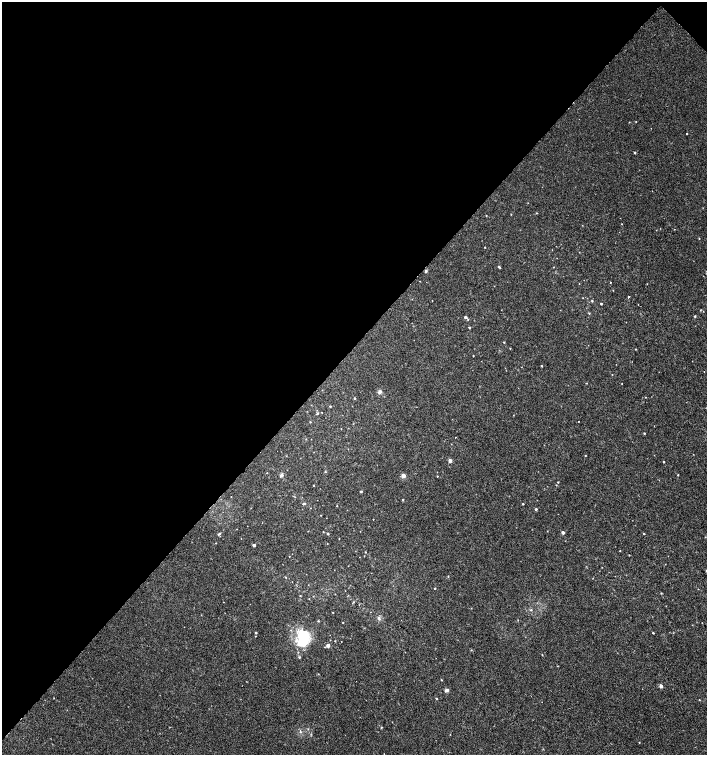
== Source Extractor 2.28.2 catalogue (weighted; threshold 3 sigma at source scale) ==
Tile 2 of 4 x 4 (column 2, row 1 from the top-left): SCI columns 1637-3046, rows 4520-6025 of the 6026 x 6031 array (HDU 1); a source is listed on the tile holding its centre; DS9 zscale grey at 2 x 2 block average (1 PNG px = mean of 2 x 2 image px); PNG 709 x 757 px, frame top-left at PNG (2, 2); no overlay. Shown black and unused: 46% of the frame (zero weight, under 2 of 3 exposures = <1% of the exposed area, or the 3 px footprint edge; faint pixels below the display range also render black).
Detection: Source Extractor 2.28.2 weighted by HDU 2 'WHT'; one run over the whole footprint, this tile lists its part. Background 4.92e-04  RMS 0.0029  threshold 0.0131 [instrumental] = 3 sigma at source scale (4.5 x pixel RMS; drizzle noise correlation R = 1.50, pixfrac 1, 0.0396/0.0396 arcsec/px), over >= 5 px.
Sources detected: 88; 1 inside a brighter object's white glare — not listed; the other 87 listed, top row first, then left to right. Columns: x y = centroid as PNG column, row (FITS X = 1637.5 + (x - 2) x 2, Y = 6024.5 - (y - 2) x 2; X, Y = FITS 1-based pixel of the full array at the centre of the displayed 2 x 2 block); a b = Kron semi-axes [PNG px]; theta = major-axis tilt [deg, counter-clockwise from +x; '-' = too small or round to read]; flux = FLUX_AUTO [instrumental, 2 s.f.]
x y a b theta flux
687 133 2 2 - 0.4
634 152 2 2 - 0.78
486 216 2 2 - 0.31
622 224 2 2 - 0.25
699 238 2 2 - 0.29
485 247 2 2 - 0.27
499 267 4 2 - 0.69
426 271 4 3 - 0.95
420 281 2 2 - 0.22
610 282 2 2 - 0.31
613 290 2 2 - 0.23
629 296 2 2 - 0.71
592 301 3 2 - 0.5
601 304 2 2 - 0.62
589 313 3 2 - 0.42
695 316 2 2 - 0.79
465 317 4 3 - 0.97
469 327 2 2 - 1
504 342 2 2 - 0.39
510 348 3 2 - 0.31
636 349 2 2 - 0.43
541 365 2 2 - 0.44
612 374 2 2 - 0.25
586 383 2 2 - 0.29
379 392 5 4 - 1.5
645 397 2 2 - 0.21
355 398 3 2 - 0.57
330 406 2 2 - 0.6
317 414 4 2 - 0.61
578 421 2 2 - 0.22
310 422 3 2 - 0.33
644 433 2 2 - 0.54
455 437 2 2 - 0.22
585 455 2 2 - 0.35
450 460 3 3 - 2.5
664 462 2 2 - 0.5
325 472 3 2 - 0.46
267 473 2 2 - 0.26
281 475 6 3 36 1.3
678 475 2 2 - 0.4
403 476 5 4 - 2.3
437 476 2 2 - 0.36
558 482 2 2 - 0.44
313 485 2 2 - 0.4
556 485 2 2 - 0.31
361 491 2 2 - 0.95
231 497 2 2 - 0.21
403 499 2 2 - 0.45
303 504 4 3 - 0.78
523 504 2 2 - 0.45
337 506 2 2 - 0.33
536 509 2 2 - 1.1
373 519 2 2 - 0.36
563 532 2 2 - 2.6
219 534 4 2 - 0.95
328 534 2 2 - 0.77
644 534 2 2 - 1.7
339 539 2 2 - 0.24
254 545 2 2 - 2.4
629 555 2 2 - 0.25
289 556 2 2 - 0.24
706 571 3 2 - 0.62
448 576 3 2 - 0.37
285 577 3 2 - 0.32
435 588 2 2 - 0.57
353 602 3 2 - 0.47
531 610 3 3 - 0.66
333 613 2 2 - 0.27
379 618 6 4 -64 1.5
518 620 2 2 - 0.26
318 621 3 2 - 0.53
343 622 2 2 - 0.33
256 633 2 2 - 0.67
653 633 2 2 - 0.45
303 641 16 14 75 24
328 646 2 2 - 4
471 650 2 2 - 0.3
542 655 3 2 - 0.29
299 657 3 3 - 0.73
441 680 2 2 - 0.74
661 686 4 4 - 1.4
446 690 4 4 - 1.7
436 698 2 2 - 0.58
381 727 3 2 - 0.53
308 729 3 2 - 0.38
300 732 3 3 - 0.85
639 742 2 2 - 0.31
Isophote crosses this tile's border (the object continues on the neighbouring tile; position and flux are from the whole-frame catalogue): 1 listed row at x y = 706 571
Diffuse or blended objects may show on this block-average render without a row.